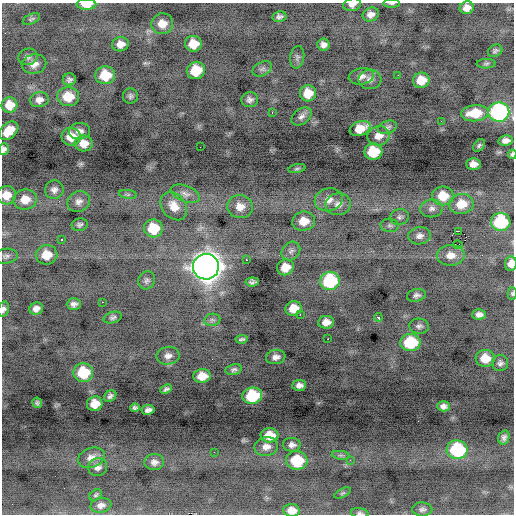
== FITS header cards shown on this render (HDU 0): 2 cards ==
NAXIS1  =                  512 / Axis length
NAXIS2  =                  512 / Axis length

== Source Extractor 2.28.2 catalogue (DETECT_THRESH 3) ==
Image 512 x 512 px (HDU 0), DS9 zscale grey, 1 PNG px = 1 image px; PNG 516 x 516 px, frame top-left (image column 1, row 512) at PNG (2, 3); each listed source drawn as its Kron ellipse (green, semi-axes under 4 px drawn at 4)
Background -0.89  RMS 0.92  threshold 2.76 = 3 sigma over >= 5 px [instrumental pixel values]
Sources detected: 135; all 135 listed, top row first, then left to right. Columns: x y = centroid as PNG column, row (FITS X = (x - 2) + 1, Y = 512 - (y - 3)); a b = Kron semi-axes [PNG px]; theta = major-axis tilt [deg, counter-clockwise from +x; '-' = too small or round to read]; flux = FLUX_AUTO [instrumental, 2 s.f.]
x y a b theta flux
392 3 8 3 0 110
86 4 10 5 -1 890
352 5 9 6 11 260
467 8 7 6 - 420
371 14 8 6 20 350
279 17 7 5 11 190
31 19 9 5 24 120
162 24 11 10 - 730
120 44 8 7 - 470
193 44 8 8 - 1100
323 45 6 6 - 280
495 51 7 6 - 150
28 57 9 8 - 220
297 57 11 7 80 190
34 64 12 9 11 470
486 64 9 4 1 110
262 69 10 6 26 220
196 70 9 8 - 1600
105 75 10 9 - 1700
398 75 2 2 - 270
361 76 13 8 11 350
370 79 11 10 - 350
69 80 6 6 - 200
421 80 8 7 - 1000
308 93 8 8 - 960
130 96 7 7 - 170
68 97 11 9 -4 1200
39 100 9 7 12 370
250 100 8 7 - 250
9 105 8 7 - 780
499 112 10 9 - 11000
272 113 3 2 - 84
475 113 14 8 5 1500
301 116 11 7 36 260
441 121 2 2 - 120
387 127 10 6 19 180
360 129 11 7 21 940
9 131 11 7 43 970
79 131 11 8 5 340
379 136 11 9 15 520
71 137 9 9 - 920
506 141 7 5 10 280
84 143 9 8 - 650
479 145 7 5 50 110
200 147 2 2 - 65
4 149 5 5 - 190
373 152 9 8 - 2100
512 154 4 3 - 100
473 164 7 6 - 410
297 169 9 3 11 97
54 190 9 9 - 290
128 194 9 4 -8 130
185 194 15 8 -22 400
6 195 9 9 - 740
443 196 11 9 0 1400
25 199 12 10 8 830
329 200 14 11 16 590
79 202 12 10 33 370
338 204 13 11 7 480
461 204 12 10 11 1100
174 206 15 11 -52 780
240 207 13 11 -5 710
432 208 11 9 8 320
400 217 9 8 - 200
304 221 11 9 10 950
501 222 10 9 - 4100
80 225 8 6 14 180
390 225 9 6 -5 190
153 228 9 9 - 1900
458 231 3 2 - 5600
419 236 11 8 8 330
62 239 3 3 - 150
458 245 5 3 - 1800
291 251 10 8 45 290
46 255 11 9 9 1000
451 255 14 10 2 660
6 256 12 7 8 230
246 260 3 2 - 320
511 264 7 5 84 530
206 267 13 12 - 70000
285 267 8 7 - 900
147 280 9 8 - 200
330 281 10 9 - 5400
252 282 7 4 5 160
512 294 6 4 -89 91
416 295 9 6 12 200
102 302 3 2 - 590
74 304 7 5 2 240
293 308 8 7 - 910
3 309 8 5 75 210
36 309 7 6 - 310
300 314 3 2 - 280
479 314 7 5 3 250
113 317 9 5 17 160
378 317 4 3 - 250
212 320 8 6 10 170
326 322 8 6 8 520
419 326 10 7 -3 200
242 339 6 3 8 110
328 339 3 2 - 97
410 342 10 8 2 3200
168 356 11 9 8 370
276 357 10 7 8 340
485 358 9 8 - 960
500 363 8 8 - 210
234 369 8 5 13 160
83 373 10 9 - 2500
202 376 8 7 - 920
299 385 7 5 4 300
166 389 6 4 26 150
110 396 6 5 - 180
252 396 10 8 8 3600
37 403 5 5 - 130
95 404 8 7 - 930
443 406 6 5 - 250
135 408 5 4 - 140
148 410 6 5 - 220
270 435 9 7 1 1100
504 437 7 5 73 210
292 445 9 7 0 280
266 447 12 9 8 460
457 450 10 9 - 5100
214 452 2 2 - 61
341 455 9 4 -8 160
91 458 14 9 21 540
297 460 10 9 - 2400
350 460 3 3 - 90
154 462 10 8 -2 310
98 467 9 9 - 320
343 493 9 4 26 89
96 495 7 5 34 110
101 505 10 7 12 310
422 509 10 7 -2 200
292 510 8 6 -5 510
360 513 9 5 -5 130
At the frame edge (FLAGS 8, measured only in part): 12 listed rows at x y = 392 3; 86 4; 352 5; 475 113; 4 149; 512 154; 6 195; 511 264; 512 294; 3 309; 292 510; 360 513